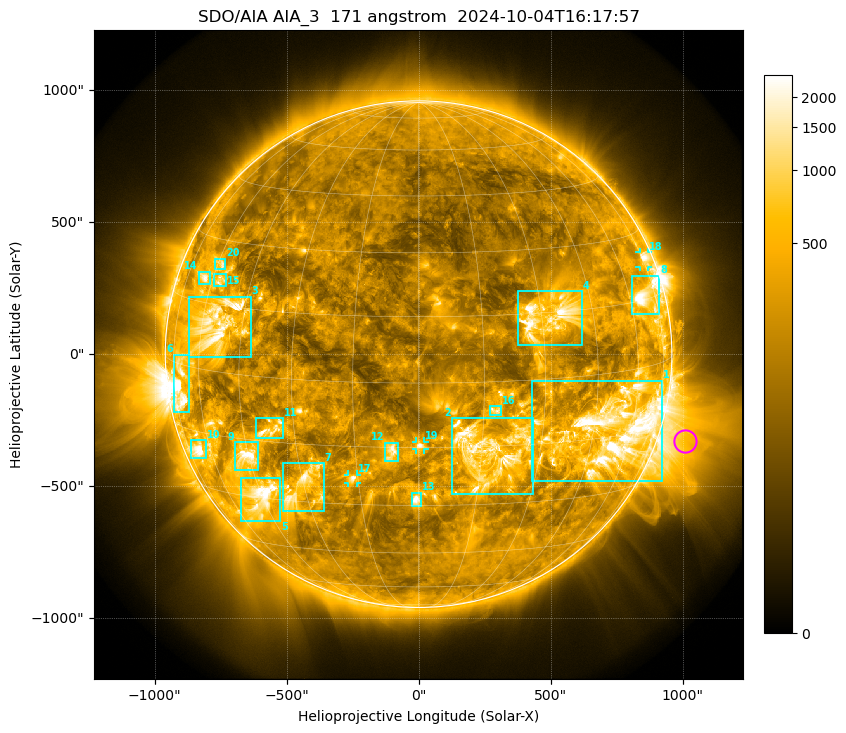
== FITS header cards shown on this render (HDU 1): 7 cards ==
TELESCOP= 'SDO/AIA '           / For AIA: SDO/AIA
INSTRUME= 'AIA_3   '           / For AIA: AIA_ATA1, AIA_ATA2, AIA_ATA3 or AIA_AT
WAVELNTH=                  171 / [angstrom] Wavelength
WAVEUNIT= 'angstrom'           / Wavelength unit: angstrom
DATE-OBS= '2024-10-04T16:17:57.354' / [ISO] Date when observation started; ISO 8
CTYPE1  = 'HPLN-TAN'           / CTYPE1: HPLN
CTYPE2  = 'HPLT-TAN'           / CTYPE2: HPLT

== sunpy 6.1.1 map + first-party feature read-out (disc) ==
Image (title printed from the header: SDO/AIA AIA_3  171 angstrom  2024-10-04T16:17:57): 1024 x 1024 px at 2.4 arcsec/px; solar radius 960 arcsec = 400 px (full disc in frame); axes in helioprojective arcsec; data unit not stated in the header (colour bar unlabelled)
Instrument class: DISC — disc imager (sunpy class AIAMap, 171 A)
Bright regions (active regions / flare kernels): reference = the median radial profile (limb darkening/brightening removed); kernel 9 px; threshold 5 sigma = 552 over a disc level ~203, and >= 1.15x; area >= 12 px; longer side >= 10 px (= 24 arcsec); searched inside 0.97 R_sun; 31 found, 20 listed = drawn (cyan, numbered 1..; 3 of them under ~33 arcsec drawn as corner ticks so the feature stays visible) (cap 20 boxes per figure: the strongest are kept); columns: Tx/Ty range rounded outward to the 5 arcsec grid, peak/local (2 s.f.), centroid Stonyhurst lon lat
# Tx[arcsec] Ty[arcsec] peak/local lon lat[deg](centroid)
1 430..925 -480..-100 19 +51 -13
2 125..435 -530..-240 14 +17 -16
3 -870..-635 -15..220 12 -53 +11
4 375..620 35..240 14 +32 +14
5 -675..-525 -630..-465 15 -45 -30
6 -930..-865 -220..0 13 -70 -5
7 -515..-360 -595..-410 8.8 -31 -26
8 805..915 150..300 11 +69 +15
9 -695..-610 -440..-330 14 -46 -19
10 -865..-805 -395..-325 9.2 -67 -20
11 -620..-510 -320..-240 8.6 -37 -12
12 -130..-75 -405..-335 9.3 -6 -16
13 -30..10 -575..-525 10 -1 -28
14 -835..-790 265..315 6.9 -64 +21
15 -775..-730 260..305 5.4 -57 +21
16 270..315 -230..-195 6.6 +18 -7
17 -270..-230 -490..-455 7.2 -16 -23
18 835..870 330..390 7 +75 +24
19 -10..25 -360..-330 7.9 +0 -15
20 -775..-730 325..365 5.1 -59 +24
Off-limb structures (1.02-1.3 R_sun): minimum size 162 px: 8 found; the strongest spans PA ~235..275 deg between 1.02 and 1.3 R_sun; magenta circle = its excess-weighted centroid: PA ~250 deg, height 1.11 R_sun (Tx ~1010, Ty ~-330 arcsec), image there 9.3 x the reference